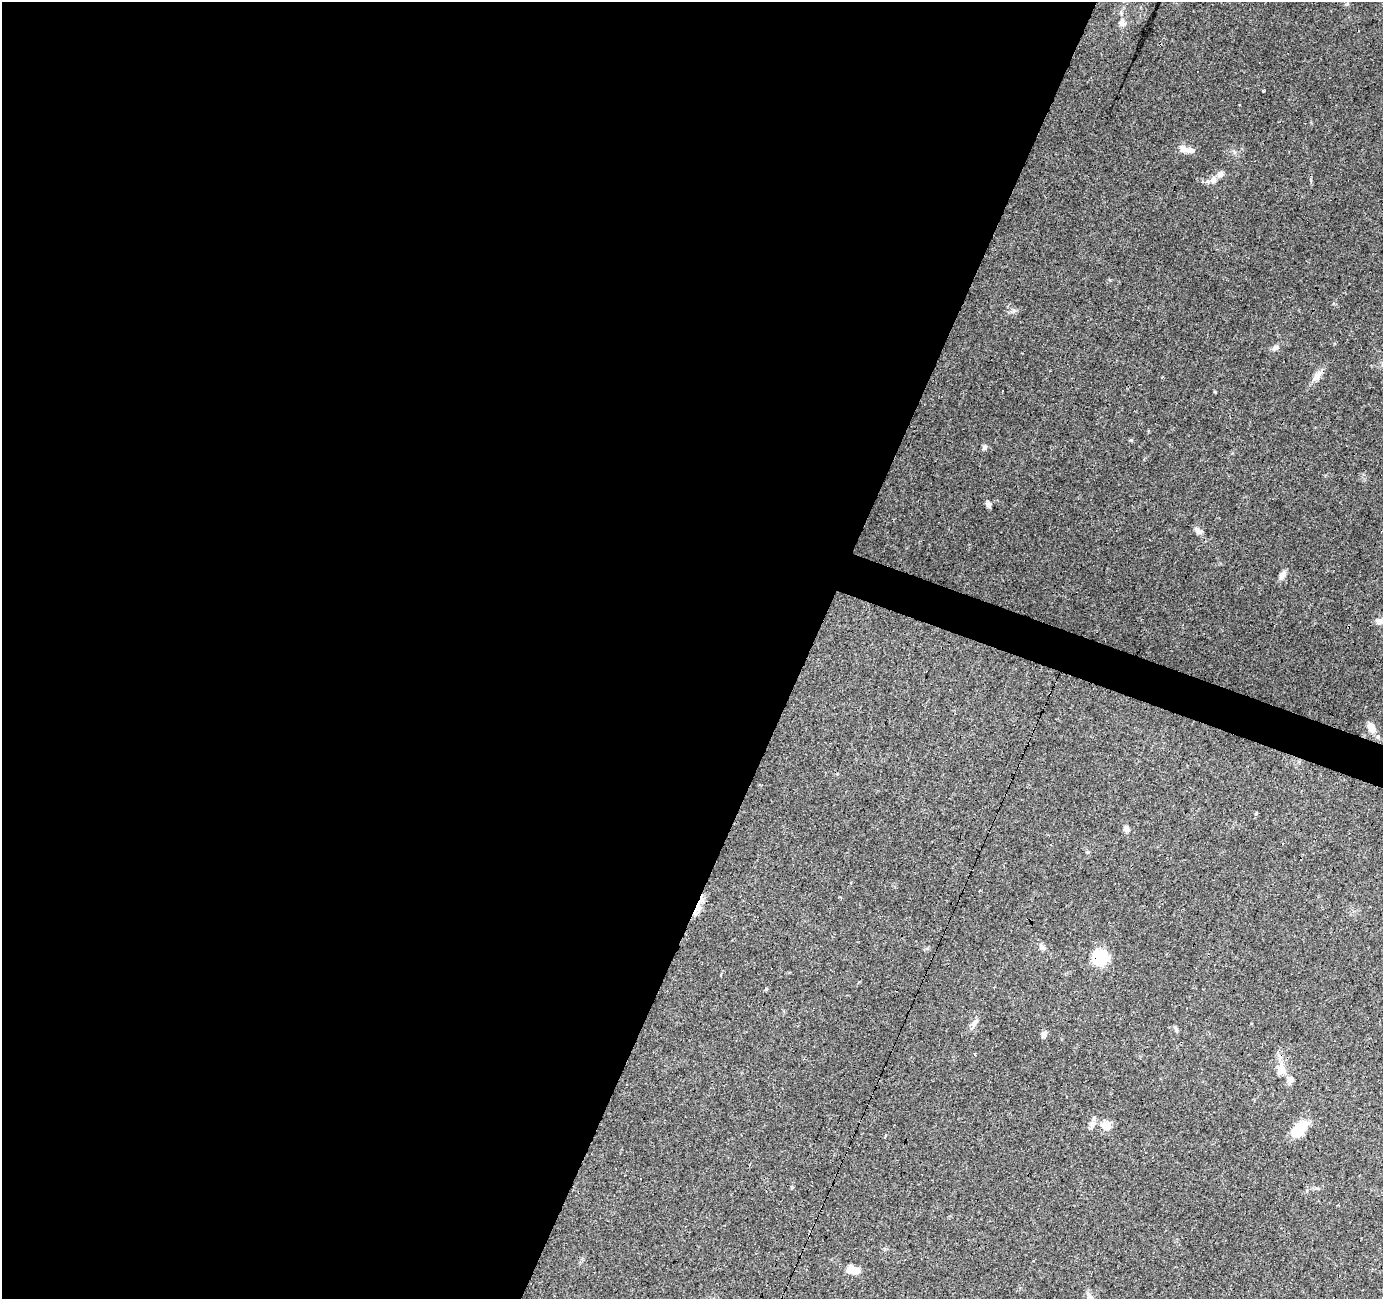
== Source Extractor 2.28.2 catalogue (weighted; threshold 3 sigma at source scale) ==
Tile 5 of 4 x 4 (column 1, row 2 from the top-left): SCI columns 1-1381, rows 2800-4096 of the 5528 x 5664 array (HDU 1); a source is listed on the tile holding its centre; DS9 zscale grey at full resolution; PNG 1385 x 1301 px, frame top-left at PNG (2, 2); no overlay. Shown black and unused: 60% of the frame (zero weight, under 3 of 4 exposures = <1% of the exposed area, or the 3 px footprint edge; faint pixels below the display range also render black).
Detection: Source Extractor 2.28.2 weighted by HDU 2 'WHT'; one run over the whole footprint, this tile lists its part. Background 0.0703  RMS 0.0053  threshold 0.0239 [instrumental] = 3 sigma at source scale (4.5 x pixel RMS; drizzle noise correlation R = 1.50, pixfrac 1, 0.0396/0.0396 arcsec/px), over >= 5 px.
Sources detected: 34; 3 cosmic-ray / hot-pixel residue — not listed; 3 inside a brighter listed object's ellipse — not listed separately; the other 28 listed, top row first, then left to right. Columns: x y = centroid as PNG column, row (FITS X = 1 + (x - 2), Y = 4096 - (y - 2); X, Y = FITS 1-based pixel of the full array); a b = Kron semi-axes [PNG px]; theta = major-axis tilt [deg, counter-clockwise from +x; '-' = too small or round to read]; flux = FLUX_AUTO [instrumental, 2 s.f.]
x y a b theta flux
1122 22 14 7 -90 3
1263 91 3 2 - 0.77
1185 149 20 7 -18 4.6
1213 179 10 8 59 2.9
1276 347 10 6 15 2
1317 375 17 8 52 4.1
1003 391 3 2 - 0.9
984 447 7 6 - 1.3
988 504 8 5 -72 1.8
1198 531 13 7 -48 2.2
1282 575 12 7 61 2.5
1380 621 10 8 -5 3.1
1371 727 17 9 -57 4.5
1256 814 5 3 - 0.53
1126 829 11 6 -68 2
697 908 20 8 60 5
1042 947 11 6 -36 1.8
1100 957 8 8 - 39
975 1022 16 5 45 2.2
1176 1030 9 4 -57 0.96
1044 1034 8 6 65 2.1
975 1054 3 3 - 0.82
1281 1069 15 12 83 5.7
1290 1080 9 8 - 2.4
1106 1126 15 11 -30 5.5
1299 1130 20 11 43 14
885 1136 4 3 - 1.3
852 1269 12 10 -20 5
Overlapping masked pixels (flux is a lower limit): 2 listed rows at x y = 697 908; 1100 957
Isophote crosses this tile's border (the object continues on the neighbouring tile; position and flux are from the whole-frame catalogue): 1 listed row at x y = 1380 621
Unlisted compact peaks at least as high as the median listed source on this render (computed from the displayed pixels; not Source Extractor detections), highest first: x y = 1131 440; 1215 392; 1014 310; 766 989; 1110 280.